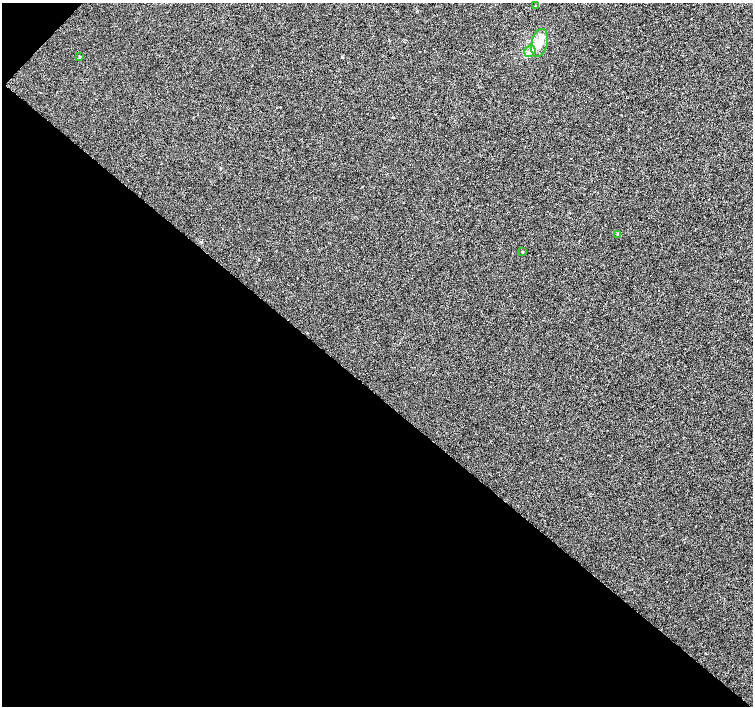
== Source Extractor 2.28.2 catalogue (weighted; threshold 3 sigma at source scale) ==
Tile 9 of 4 x 4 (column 1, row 3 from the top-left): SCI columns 1-1502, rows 1579-2985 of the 6021 x 6033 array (HDU 1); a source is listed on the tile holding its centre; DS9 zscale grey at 2 x 2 block average (1 PNG px = mean of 2 x 2 image px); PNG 755 x 708 px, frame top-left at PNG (2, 3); each listed source drawn as its Kron ellipse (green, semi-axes under 4 px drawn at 4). Shown black and unused: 45% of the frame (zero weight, under 2 of 3 exposures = <1% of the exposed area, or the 3 px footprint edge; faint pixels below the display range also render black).
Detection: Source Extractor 2.28.2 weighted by HDU 2 'WHT'; one run over the whole footprint, this tile lists its part. Background 0.00624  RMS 0.005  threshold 0.0223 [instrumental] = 3 sigma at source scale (4.5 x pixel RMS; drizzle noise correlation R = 1.50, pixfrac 1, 0.0396/0.0396 arcsec/px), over >= 5 px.
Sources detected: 7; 1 inside a brighter listed object's ellipse — not listed separately; the other 6 listed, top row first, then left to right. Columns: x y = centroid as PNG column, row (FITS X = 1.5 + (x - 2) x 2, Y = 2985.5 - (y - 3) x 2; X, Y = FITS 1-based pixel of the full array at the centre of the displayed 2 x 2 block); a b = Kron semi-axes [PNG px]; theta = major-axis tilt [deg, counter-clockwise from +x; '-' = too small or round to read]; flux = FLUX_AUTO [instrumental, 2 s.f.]
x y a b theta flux
536 5 2 2 - 0.48
540 43 14 8 77 12
530 51 6 5 - 4.5
79 57 2 2 - 1.4
618 234 4 3 - 1.1
522 251 2 2 - 2.2